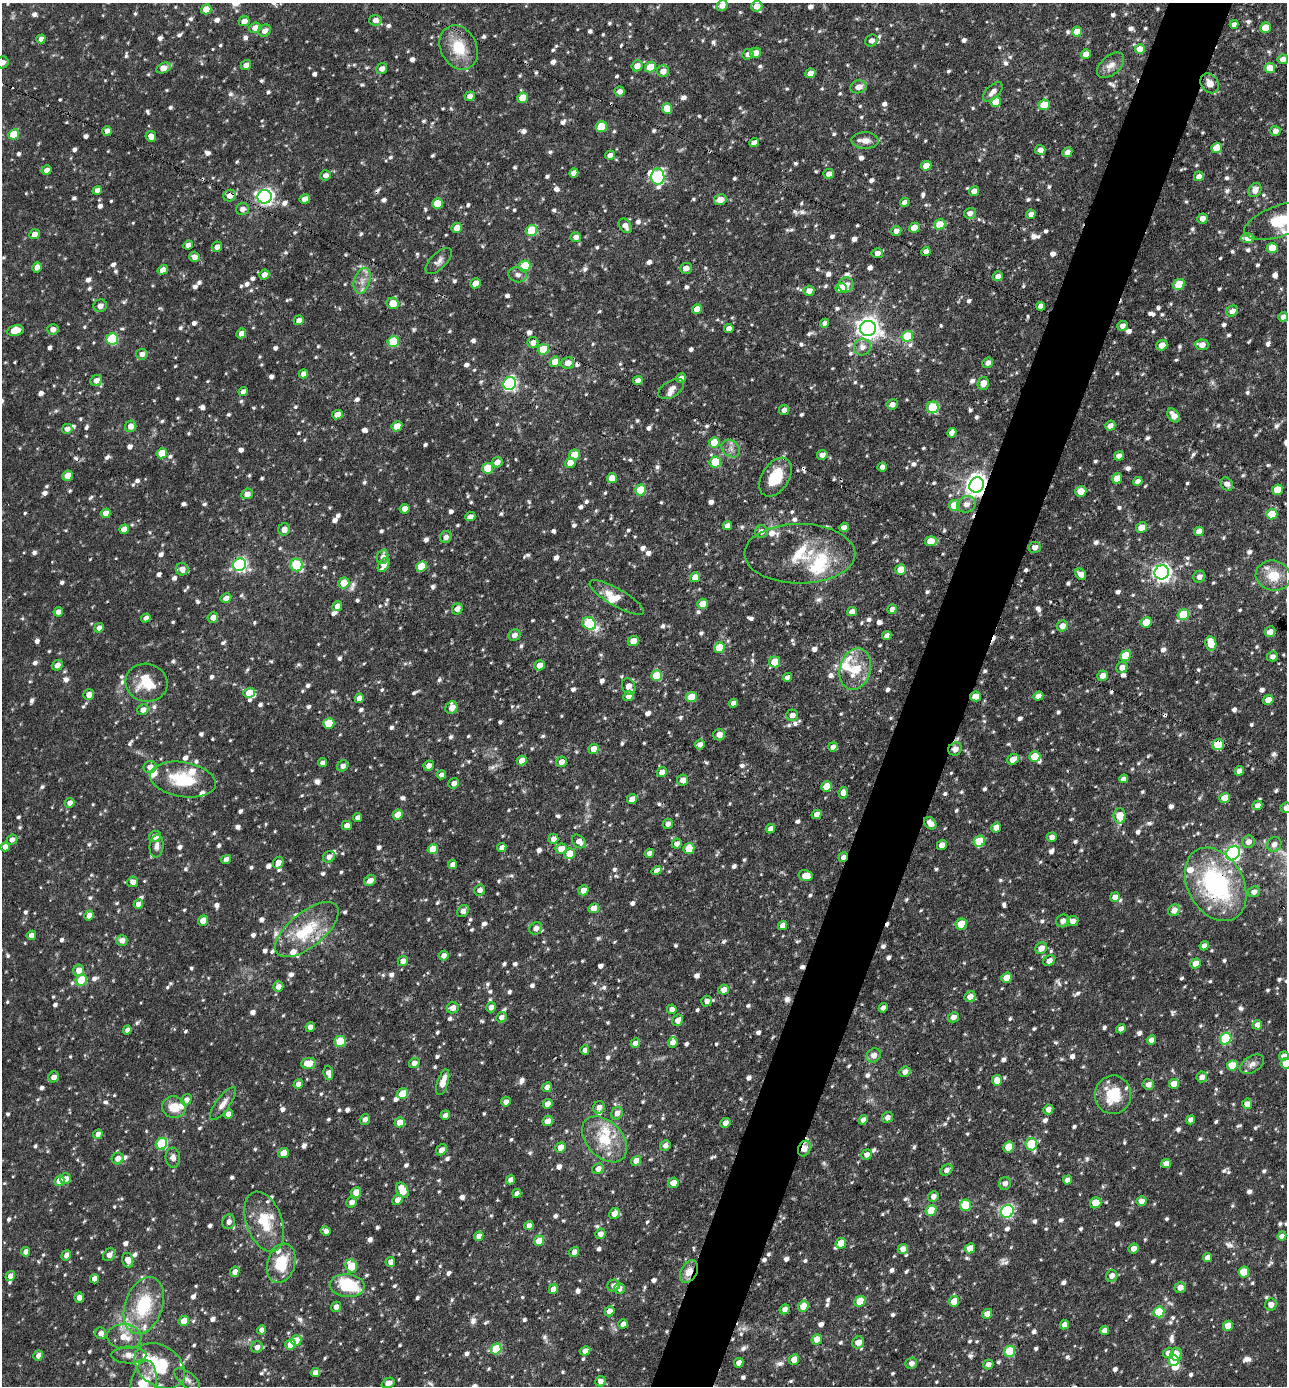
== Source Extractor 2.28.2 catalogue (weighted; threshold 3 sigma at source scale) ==
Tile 10 of 4 x 4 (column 2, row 3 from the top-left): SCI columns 1560-2844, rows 1385-2768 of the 5555 x 5535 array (HDU 1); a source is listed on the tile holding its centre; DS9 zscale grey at full resolution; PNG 1289 x 1388 px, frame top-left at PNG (2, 3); each listed source drawn as its Kron ellipse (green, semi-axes under 4 px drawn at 4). Shown black and unused: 5% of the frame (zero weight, under 3 of 4 exposures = <1% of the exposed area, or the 3 px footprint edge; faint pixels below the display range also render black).
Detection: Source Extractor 2.28.2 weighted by HDU 2 'WHT'; one run over the whole footprint, this tile lists its part. Background 0.0918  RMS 0.0046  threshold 0.0206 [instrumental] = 3 sigma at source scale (4.5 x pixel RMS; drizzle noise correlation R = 1.50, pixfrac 1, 0.05/0.05 arcsec/px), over >= 5 px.
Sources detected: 1399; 2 too faint to see at this stretch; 2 inside a brighter object's white glare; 13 cosmic-ray / hot-pixel residue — neither listed nor drawn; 34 inside a brighter listed object's ellipse — not listed separately; of the other 1348, all 500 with FLUX_AUTO >= 2.3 (the completeness limit of this list) listed and drawn (848 fainter detections not listed), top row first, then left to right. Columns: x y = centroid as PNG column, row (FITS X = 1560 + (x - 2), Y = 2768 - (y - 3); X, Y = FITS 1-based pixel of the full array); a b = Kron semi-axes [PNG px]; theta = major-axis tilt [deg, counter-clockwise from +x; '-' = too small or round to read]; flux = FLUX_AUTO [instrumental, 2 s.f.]
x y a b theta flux
722 6 6 5 - 3.6
757 6 5 5 - 4.8
206 9 5 5 - 8.6
375 20 6 5 - 2.4
244 21 5 5 - 3.4
1234 24 4 4 - 2.4
255 28 6 5 - 4.8
1265 28 6 5 - 9.1
265 31 7 5 38 3
1077 32 5 5 - 6.3
41 39 4 4 - 2.4
871 41 6 5 - 2.6
459 47 23 18 -63 15
1140 49 5 5 - 7
756 53 5 5 - 4.7
748 54 6 5 - 2.7
1086 54 5 4 - 5.7
1283 59 5 5 - 3.4
2 62 6 6 - 3
246 65 5 5 - 2.9
1111 65 16 9 42 4.5
637 66 5 5 - 4
650 67 5 5 - 11
163 68 7 5 26 5.1
1270 68 5 5 - 8.8
382 69 6 5 - 3
663 71 6 5 - 4
810 73 5 4 - 3.8
1210 83 10 8 -54 4.2
858 87 8 6 16 3.6
619 92 5 5 - 2.6
993 92 12 6 45 3
470 96 5 4 - 2.4
522 98 5 5 - 8.3
996 102 5 5 - 9.9
1044 105 5 5 - 12
667 109 5 5 - 7.9
601 126 6 5 - 13
107 131 5 4 - 4
1275 131 5 5 - 2.4
14 134 5 5 - 13
151 136 5 5 - 3.3
865 140 14 8 -2 3.5
754 143 5 4 - 2.9
1216 148 5 5 - 6.6
1040 150 5 5 - 2.6
1067 152 5 4 - 2.8
610 155 5 4 - 3.2
926 166 5 4 - 6.6
46 170 5 4 - 2.8
574 173 5 4 - 2.9
829 174 5 4 - 3.1
325 175 5 5 - 2.3
1199 176 5 4 - 2.5
658 177 8 6 -88 67
97 190 5 4 - 2.9
1255 190 7 6 - 3.8
974 191 5 5 - 4.5
230 196 6 5 - 3.6
265 197 7 6 - 170
305 199 5 4 - 3.9
720 200 6 5 - 4.4
904 202 4 4 - 2.3
437 204 5 5 - 13
242 209 6 6 - 2.7
970 213 6 5 - 2.8
1031 214 5 4 - 3.1
1202 218 5 5 - 3.1
1281 221 38 15 19 16
940 224 6 5 - 11
625 226 8 5 -55 3.2
457 228 5 5 - 5.3
914 228 5 5 - 6.8
531 230 6 5 - 22
896 231 5 5 - 2.6
34 234 5 4 - 3.1
576 237 5 5 - 2.8
1248 238 7 5 0 4.2
188 245 5 4 - 3.2
217 247 5 5 - 2.4
1272 248 5 5 - 9.3
926 251 5 4 - 3.1
877 253 5 5 - 2.6
194 257 5 5 - 2.6
439 261 17 8 44 2.6
525 266 6 5 - 19
37 267 5 4 - 3.5
686 268 6 5 - 3.1
163 270 5 4 - 3.5
264 275 5 5 - 3.2
518 275 9 7 -12 2.4
998 276 5 4 - 2.8
362 281 13 8 73 3.9
476 283 5 5 - 6.7
1179 284 6 5 - 12
846 285 7 7 - 3.7
841 288 5 5 - 8.4
809 291 5 5 - 3.8
393 303 6 5 - 7
100 306 7 6 - 3.1
1040 306 4 4 - 2.7
697 309 5 4 - 5.1
1232 311 6 5 - 2.6
1283 317 5 4 - 2.4
299 320 5 4 - 2.6
825 323 5 4 - 3.1
1122 326 5 5 - 2.7
729 328 5 4 - 2.5
868 328 8 7 - 360
53 329 5 5 - 2.8
15 330 8 5 11 8.2
241 333 5 4 - 2.7
907 336 6 5 - 21
112 339 6 5 - 35
393 342 6 5 - 23
533 342 5 5 - 3
1162 345 6 5 - 4
1202 345 7 5 -5 3.6
862 347 8 8 - 3.1
543 349 5 5 - 19
142 354 6 5 - 2.7
555 362 5 5 - 6.8
568 363 6 6 - 4.6
988 363 5 5 - 2.3
303 374 5 4 - 2.8
681 378 5 4 - 2.5
96 381 6 5 - 3.3
638 381 5 4 - 3
983 383 6 5 - 4.1
510 384 7 6 - 94
671 389 14 8 32 2.8
243 392 5 4 - 2.7
892 404 6 5 - 3
933 407 6 5 - 29
784 410 5 5 - 2.4
337 415 5 4 - 4.3
1174 416 8 5 -54 4.4
131 426 6 5 - 3.3
397 426 5 5 - 6.3
1110 426 5 4 - 3
67 429 5 5 - 2.6
952 433 5 4 - 2.9
714 443 5 5 - 11
731 449 10 8 -40 2.6
162 453 5 5 - 9.1
574 455 5 5 - 9.9
822 455 5 5 - 3.1
1119 456 5 4 - 2.9
497 462 5 5 - 3.4
715 462 6 5 - 19
570 463 5 5 - 4.3
882 467 5 4 - 2.7
488 468 5 5 - 14
68 476 5 5 - 7.2
776 477 21 13 57 15
612 478 5 5 - 6.1
1117 478 5 5 - 6.6
1138 481 5 4 - 2.6
1227 484 7 5 -56 2.5
977 485 8 7 - 370
641 490 5 5 - 18
1277 490 5 5 - 10
1081 491 5 5 - 5.9
247 494 6 5 - 3.2
966 504 9 8 - 3.3
954 505 6 5 - 9.1
404 509 5 4 - 3.2
106 513 5 4 - 4
1272 514 5 5 - 12
470 517 5 4 - 2.9
727 526 4 4 - 3.1
844 527 5 4 - 2.9
1141 527 6 5 - 4.8
124 529 5 4 - 5.5
284 529 6 6 - 3.4
761 531 6 6 - 3
1199 531 5 4 - 3
446 537 6 5 - 2.5
931 541 6 5 - 9
1035 547 6 5 - 2.8
800 554 55 30 0 29
383 557 7 5 70 2.6
239 565 7 6 - 94
296 565 6 6 - 32
384 565 8 5 57 4.1
421 567 5 5 - 9.5
182 569 6 6 - 3.2
901 570 5 5 - 8.6
1162 572 7 7 - 210
1081 574 6 5 - 2.9
1273 576 18 15 -13 11
695 577 5 5 - 4.9
1199 577 6 6 - 2.4
344 583 6 5 - 8.2
617 597 31 8 -30 7.4
226 598 5 4 - 3
703 604 5 5 - 6.9
337 606 5 4 - 3.3
457 609 6 5 - 3.6
892 609 5 4 - 2.5
58 612 5 4 - 2.7
852 612 5 4 - 3.3
1183 615 6 5 - 21
213 617 5 5 - 3.4
146 618 5 4 - 2.4
1146 622 5 5 - 8.5
589 624 7 6 - 37
1062 626 6 5 - 3.8
99 628 5 4 - 2.6
1270 632 6 5 - 2.9
514 635 6 5 - 2.9
887 636 5 4 - 2.8
633 641 6 5 - 6.1
1211 643 7 5 -80 9.3
719 648 5 5 - 15
1125 656 5 5 - 14
1272 656 5 5 - 2.4
774 662 5 5 - 9.4
57 665 5 5 - 2.8
539 665 5 5 - 4.1
1122 667 6 5 - 3.2
855 669 21 15 74 14
657 676 5 5 - 17
1103 676 5 5 - 3.1
787 677 5 4 - 2.5
146 683 21 19 -14 16
629 687 8 6 -66 4.2
249 693 6 5 - 7.9
89 695 5 5 - 3.8
628 696 5 5 - 3.1
976 696 5 5 - 5.6
1038 696 5 4 - 2.9
691 697 5 5 - 11
359 698 5 4 - 3.7
1268 700 5 4 - 5.8
733 703 5 4 - 2.6
451 708 6 5 - 3.7
143 710 6 5 - 2.9
792 715 6 5 - 3.2
329 723 5 5 - 13
719 735 6 6 - 3.5
700 744 5 4 - 2.8
1218 745 6 5 - 24
833 747 5 4 - 3
594 749 5 5 - 5.8
955 749 7 6 - 3.4
1035 757 5 5 - 11
1013 759 6 5 - 4.1
522 761 5 4 - 5
561 762 5 5 - 3.6
322 763 5 4 - 2.3
343 766 6 5 - 2.5
429 766 5 5 - 2.8
150 767 6 6 - 3.1
1239 771 5 4 - 3.1
662 772 5 5 - 3.9
441 775 5 4 - 2.5
183 779 33 17 -9 21
1123 779 5 4 - 2.5
683 780 5 5 - 3.5
454 783 5 5 - 2.7
827 786 5 5 - 9.3
843 793 5 4 - 2.7
1225 798 5 5 - 7.9
632 799 5 4 - 3.3
70 803 5 4 - 2.7
1257 805 5 4 - 2.7
1286 808 5 5 - 2.6
817 814 5 4 - 3.5
398 815 5 4 - 6.9
1120 816 8 6 89 8.6
358 818 5 4 - 2.5
930 823 7 5 -45 3.3
668 824 5 5 - 2.6
347 825 5 4 - 3
996 828 5 5 - 4.7
770 829 5 4 - 2.9
155 836 6 5 - 3.7
1052 837 5 5 - 2.9
553 839 5 5 - 3.2
12 840 5 5 - 2.4
579 841 8 6 -44 3.3
979 841 6 5 - 16
1248 842 6 6 - 3.2
677 844 5 4 - 2.6
1274 844 7 7 - 2.9
942 845 5 4 - 4.4
156 846 11 7 84 2.6
5 847 5 4 - 2.7
502 847 5 4 - 2.6
689 848 5 5 - 11
433 849 5 5 - 9.4
561 849 6 5 - 5.7
570 853 6 5 - 8
649 853 5 4 - 2.7
1233 853 8 6 41 110
329 857 6 5 - 3
843 857 5 4 - 3
226 859 5 4 - 2.9
278 863 6 5 - 3.6
453 864 5 4 - 2.9
657 871 5 4 - 3.2
806 876 7 5 -12 6
370 881 6 5 - 3.4
133 882 5 5 - 3.1
1216 884 39 27 -61 69
480 890 6 5 - 2.6
583 890 5 5 - 4.7
1254 892 6 5 - 2.8
1115 897 5 4 - 3.6
138 904 5 4 - 3.4
594 908 5 5 - 4.9
1174 910 6 5 - 3.7
463 911 6 5 - 3
89 915 5 4 - 4
203 921 5 4 - 7
1063 921 7 6 - 2.8
1073 921 5 5 - 2.6
961 924 5 5 - 12
782 925 5 4 - 3
536 928 7 6 - 3.5
307 930 38 17 39 21
31 935 5 4 - 2.9
122 940 5 5 - 3.5
1204 946 5 4 - 3
1041 948 6 5 - 4.3
444 956 5 4 - 2.8
403 961 5 5 - 3.4
1049 961 6 5 - 3.4
1196 963 5 5 - 5.9
79 970 6 5 - 4.6
1007 978 5 5 - 5.9
81 980 6 5 - 20
278 987 5 5 - 3.2
724 990 5 5 - 4
970 997 6 5 - 4
707 1001 5 5 - 2.7
491 1007 5 5 - 2.9
453 1008 6 5 - 3.5
883 1008 5 4 - 2.6
672 1009 5 4 - 2.5
501 1017 5 5 - 2.7
953 1017 6 5 - 2.8
678 1020 6 5 - 2.9
1257 1025 5 4 - 2.8
310 1027 5 4 - 3
1121 1029 5 4 - 3
127 1030 4 4 - 2.4
1226 1039 6 5 - 39
1151 1040 5 4 - 2.9
340 1041 6 5 - 21
673 1042 5 4 - 3.2
635 1043 5 4 - 2.7
585 1050 4 4 - 2.5
874 1055 7 6 - 3.8
1284 1056 5 4 - 3
309 1063 7 5 6 7.9
414 1063 5 5 - 3.2
1286 1063 5 5 - 7.1
1252 1064 13 8 30 2.8
1232 1065 5 5 - 11
905 1072 6 5 - 2.7
328 1073 7 5 -84 2.9
53 1077 6 5 - 3
1202 1077 5 5 - 2.8
997 1080 5 5 - 5.4
443 1082 13 5 72 5.1
298 1084 5 4 - 2.9
1148 1084 6 5 - 2.7
1174 1084 5 4 - 5.7
547 1087 5 4 - 2.6
403 1094 6 5 - 15
1113 1095 19 18 - 16
186 1100 6 4 58 2.7
506 1102 5 4 - 3.2
223 1104 20 6 53 3.7
548 1104 5 4 - 5.4
1247 1104 5 5 - 3.3
174 1107 12 10 -12 7.7
599 1107 6 5 - 2.9
1048 1109 5 5 - 2.8
617 1113 6 5 - 3.1
228 1114 5 4 - 3.2
445 1115 5 4 - 2.4
887 1118 6 5 - 2.4
365 1119 5 5 - 2.3
863 1120 5 4 - 2.6
1191 1120 4 4 - 2.8
548 1121 5 4 - 5.6
400 1122 5 5 - 6.2
725 1123 5 4 - 3
98 1134 5 4 - 3
605 1139 27 17 -47 17
161 1144 6 5 - 37
1031 1144 6 5 - 21
665 1146 5 5 - 2.3
561 1147 5 5 - 6.1
1009 1147 5 5 - 13
804 1149 8 6 67 4
441 1150 6 5 - 3.6
283 1153 5 5 - 6.5
867 1155 5 5 - 2.3
118 1158 6 5 - 3.5
173 1158 10 7 -84 2.9
636 1161 5 4 - 4.3
1166 1163 5 4 - 3.6
598 1169 6 5 - 3.5
946 1170 6 5 - 2.3
65 1179 5 5 - 3.2
510 1180 5 4 - 3.2
1067 1180 5 4 - 2.8
59 1181 5 5 - 7.4
673 1183 5 5 - 5.9
1005 1183 6 6 - 2.5
402 1190 8 5 -63 11
356 1192 5 4 - 6.9
517 1193 5 4 - 2.8
933 1196 5 5 - 2.6
397 1200 6 4 48 2.9
1141 1201 5 5 - 2.8
351 1202 5 5 - 2.9
1096 1203 6 5 - 10
965 1205 5 5 - 16
931 1210 6 5 - 11
1007 1211 6 6 - 79
614 1213 6 5 - 4.4
229 1222 7 6 - 2.3
264 1222 31 18 -70 15
529 1226 4 4 - 2.6
326 1231 5 4 - 2.6
600 1234 5 5 - 2.7
479 1236 5 4 - 2.9
1282 1236 5 4 - 2.6
539 1241 5 5 - 8.1
841 1243 5 5 - 8.2
970 1248 5 4 - 6.9
903 1249 5 4 - 3.3
1134 1249 5 5 - 2.9
25 1252 5 4 - 2.8
574 1252 5 4 - 2.8
66 1255 5 4 - 3
109 1255 7 5 48 2.6
1208 1258 5 4 - 3.5
128 1260 7 5 -76 4.3
390 1262 5 5 - 3.1
281 1263 20 14 74 17
351 1266 6 5 - 15
235 1272 5 4 - 2.7
689 1272 12 8 62 5.3
1244 1272 5 5 - 15
10 1276 5 4 - 3.4
1112 1276 6 5 - 3
94 1279 4 4 - 3.3
347 1286 17 11 -4 29
614 1286 6 5 - 3
1180 1287 5 5 - 3.5
619 1288 5 5 - 2.6
553 1289 5 4 - 4.7
79 1298 5 4 - 2.7
860 1301 6 5 - 12
954 1301 5 5 - 6.5
144 1305 29 19 71 27
1271 1305 6 6 - 3
803 1306 6 5 - 8.2
336 1307 5 4 - 3.1
785 1309 5 4 - 2.6
609 1311 5 4 - 3.4
1159 1312 5 5 - 20
987 1314 5 4 - 3.3
184 1321 5 5 - 6.5
623 1324 5 4 - 3.2
1064 1325 5 4 - 2.8
1228 1326 5 5 - 6.5
262 1330 5 4 - 2.4
1104 1330 5 4 - 2.8
101 1333 6 5 - 2.6
124 1337 17 12 -6 7.9
817 1339 5 5 - 4.8
296 1340 5 5 - 8.5
858 1342 6 5 - 5.3
290 1344 5 5 - 8.9
257 1347 6 5 - 3.1
496 1349 5 5 - 19
585 1351 5 4 - 3.2
1010 1351 6 5 - 22
1168 1353 5 5 - 3.2
1176 1354 6 6 - 4.8
38 1355 5 4 - 2.8
129 1355 17 8 -1 4.1
794 1360 5 5 - 6.9
1174 1360 5 5 - 12
739 1363 5 4 - 2.9
911 1363 6 5 - 2.4
988 1364 5 4 - 2.6
160 1366 27 20 -35 27
315 1373 5 4 - 2.8
187 1379 15 7 -39 2.6
600 1381 5 5 - 2.8
388 1383 7 5 23 3.5
143 1384 24 12 79 12
Overlapping masked pixels (flux is a lower limit): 16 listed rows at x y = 107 131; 230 196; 265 197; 926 251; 1040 306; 543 349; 776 477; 977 485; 976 696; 1218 745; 955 749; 183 779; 843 857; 1216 884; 804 1149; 689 1272
Isophote crosses this tile's border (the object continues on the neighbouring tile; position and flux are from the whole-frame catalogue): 5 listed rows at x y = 2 62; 1281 221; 1286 808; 1286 1063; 143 1384